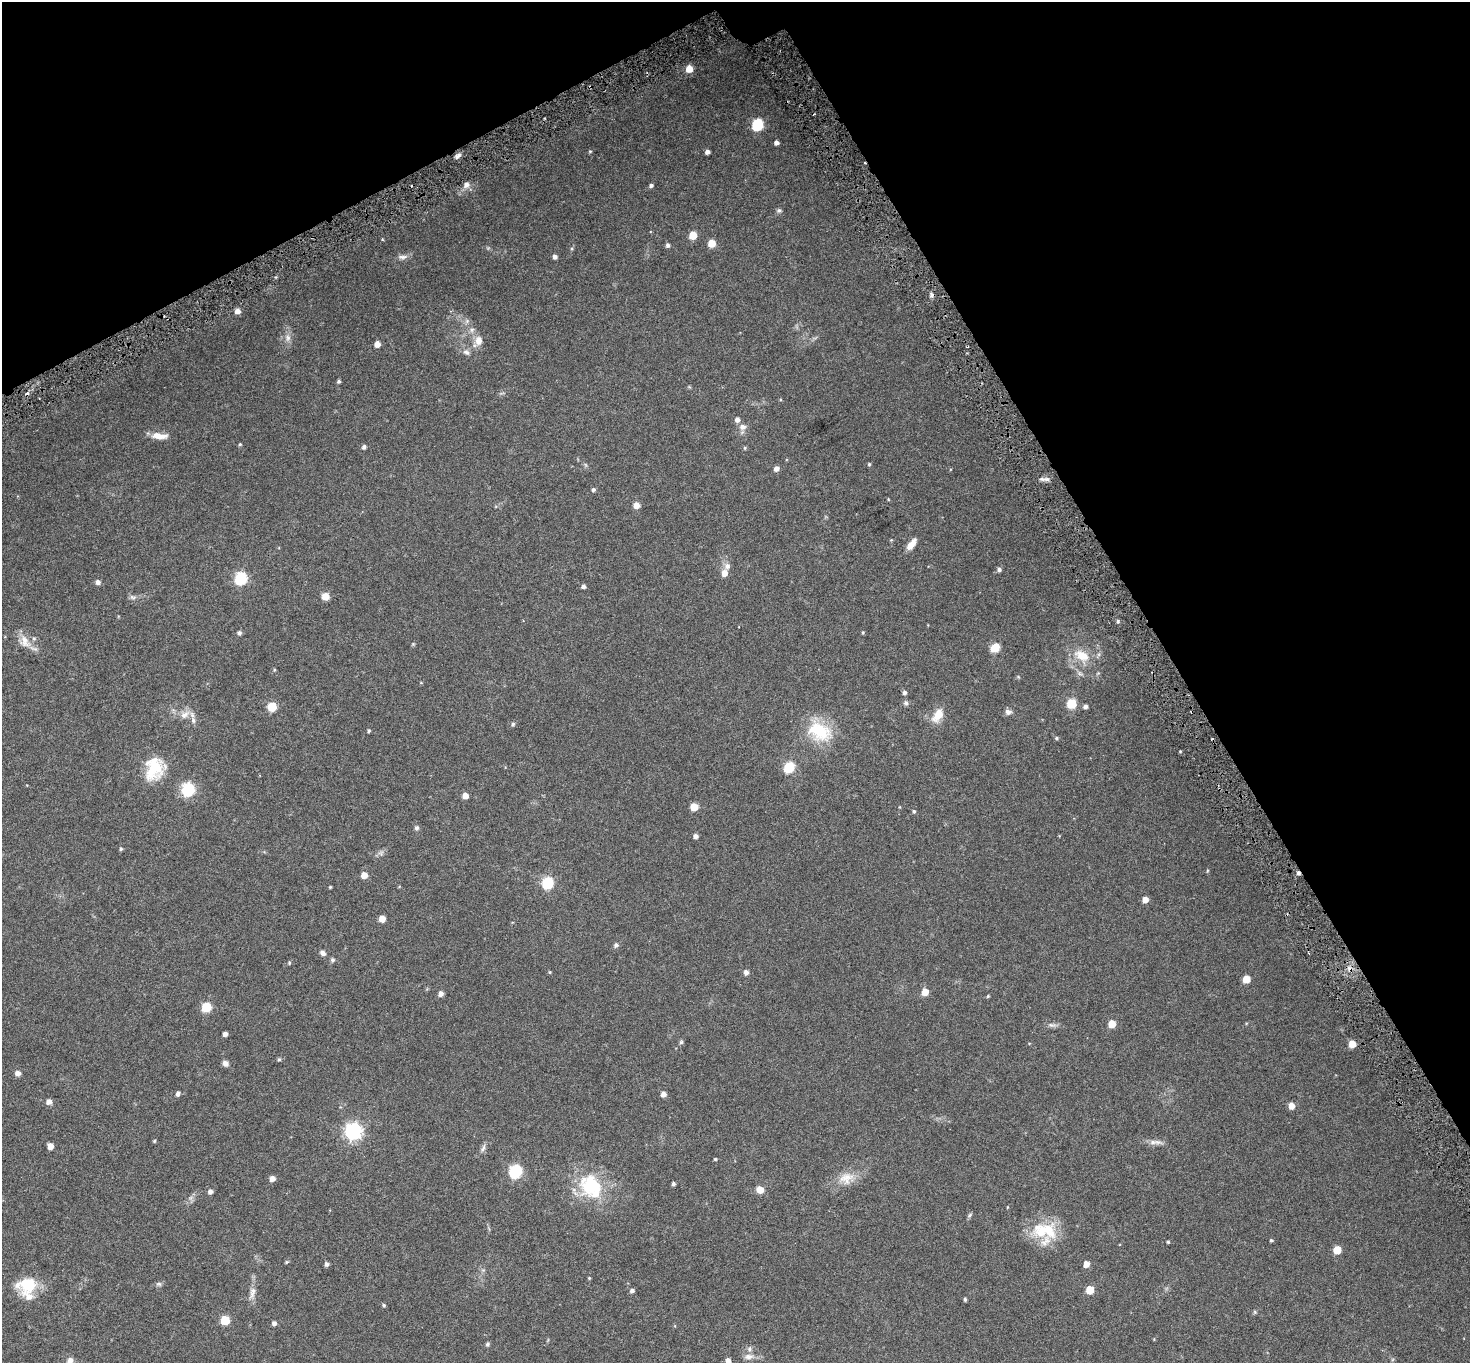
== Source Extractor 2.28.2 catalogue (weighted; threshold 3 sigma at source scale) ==
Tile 3 of 4 x 4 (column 3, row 1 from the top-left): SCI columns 2950-4417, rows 4290-5650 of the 5898 x 5792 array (HDU 1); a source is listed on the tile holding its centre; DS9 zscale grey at full resolution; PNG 1472 x 1365 px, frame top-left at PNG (2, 2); no overlay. Shown black and unused: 27% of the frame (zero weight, under 3 of 6 exposures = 1% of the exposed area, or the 3 px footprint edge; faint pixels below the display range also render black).
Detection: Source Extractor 2.28.2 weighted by HDU 2 'WHT'; one run over the whole footprint, this tile lists its part. Background 0.024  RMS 0.003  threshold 0.0121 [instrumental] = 3 sigma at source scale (4.09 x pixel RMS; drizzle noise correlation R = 1.36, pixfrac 0.8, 0.0396/0.0396 arcsec/px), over >= 5 px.
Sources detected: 154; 1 too faint to see at this stretch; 1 inside a brighter object's white glare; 6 cosmic-ray / hot-pixel residue — not listed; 3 inside a brighter listed object's ellipse — not listed separately; the other 143 listed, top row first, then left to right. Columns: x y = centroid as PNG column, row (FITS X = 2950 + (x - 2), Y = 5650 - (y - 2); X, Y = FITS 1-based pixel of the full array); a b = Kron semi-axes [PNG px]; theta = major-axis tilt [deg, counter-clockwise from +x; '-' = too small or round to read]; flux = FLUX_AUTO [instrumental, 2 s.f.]
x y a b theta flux
689 69 6 6 - 3.6
757 124 6 6 - 22
776 142 4 4 - 0.96
590 151 5 4 - 0.29
707 152 4 4 - 0.98
457 156 10 5 36 0.78
466 185 9 7 69 1.3
651 185 5 4 - 0.58
779 211 8 6 -21 0.51
693 235 5 5 - 6
711 243 5 5 - 4.9
668 245 5 4 - 0.65
402 257 15 6 2 1.1
555 257 5 4 - 0.88
237 311 5 5 - 1.7
467 321 6 6 - 0.64
472 330 9 7 73 0.99
287 338 11 8 -76 1.4
478 340 12 10 76 2.3
377 344 5 4 - 2.2
466 352 10 7 -33 0.98
339 381 4 4 - 0.45
737 420 5 5 - 1.1
742 427 10 8 6 1.3
159 436 20 7 -3 2.6
240 444 4 4 - 0.28
364 447 5 4 - 0.62
745 448 5 4 - 0.29
869 464 4 4 - 0.3
586 465 7 4 -70 0.34
776 469 5 5 - 1.1
1047 479 8 6 0 0.92
593 489 5 4 - 0.54
888 499 5 3 - 0.19
636 505 5 5 - 2.5
891 540 4 4 - 0.21
911 544 13 6 53 2.6
727 566 9 9 - 1.2
999 569 5 4 - 0.66
724 573 6 5 - 2.1
241 578 6 6 - 30
98 582 5 5 - 1
583 586 4 4 - 0.73
325 596 5 5 - 4.1
133 597 10 6 -8 0.69
1118 621 5 4 - 0.43
239 633 5 5 - 0.62
863 633 4 3 - 0.26
25 641 21 14 -56 3.2
995 648 10 8 37 3.2
1082 656 23 14 -33 5.5
274 670 5 3 - 0.23
421 683 5 3 - 0.18
905 692 5 5 - 0.66
906 703 7 6 - 0.55
1071 704 6 5 - 13
1085 706 5 5 - 0.78
272 707 6 5 - 8.9
1008 712 9 7 -9 0.88
185 714 15 10 32 2.1
938 715 19 10 60 3.6
193 720 12 6 -69 1.1
513 724 6 5 - 0.49
369 731 4 4 - 0.37
820 731 33 26 -54 11
1056 738 5 4 - 0.39
1180 751 4 3 - 0.22
789 767 6 5 - 18
154 769 28 23 71 9.2
188 790 6 6 - 37
465 796 5 5 - 2.2
694 807 5 5 - 5.4
914 811 5 4 - 0.38
417 828 6 5 - 0.56
695 836 4 4 - 0.9
121 849 4 4 - 0.38
381 853 9 7 89 0.75
1207 871 6 3 89 0.26
364 875 5 5 - 2.4
548 883 6 6 - 24
330 887 3 3 - 0.23
1145 900 5 5 - 2.3
382 919 5 5 - 2.4
616 945 6 5 - 0.67
323 953 8 5 -37 0.8
332 960 5 5 - 0.54
289 963 5 4 - 0.28
550 972 4 4 - 0.22
746 972 5 5 - 1
1246 979 5 5 - 4.8
925 992 5 5 - 3.7
441 994 5 5 - 1.2
988 996 4 4 - 0.26
206 1007 6 5 - 13
1112 1024 5 5 - 5
1052 1025 13 6 -4 0.89
225 1034 4 4 - 0.87
681 1042 6 5 - 0.37
1352 1044 5 5 - 4.6
279 1059 5 4 - 0.36
225 1063 7 6 - 1.1
18 1073 6 5 - 1.2
178 1093 5 5 - 0.72
663 1094 5 5 - 1.3
49 1102 6 5 - 1.3
1292 1106 5 5 - 2.8
353 1131 7 7 - 78
154 1141 4 4 - 0.31
1157 1142 17 6 -9 1.3
50 1146 5 5 - 2.4
483 1148 13 5 64 0.84
715 1159 4 4 - 0.26
515 1172 6 6 - 37
846 1178 23 17 15 4.3
272 1179 5 5 - 1.5
673 1184 4 3 - 0.54
591 1186 37 29 -56 15
760 1190 7 6 - 2.6
210 1192 5 5 - 0.93
1007 1207 4 3 - 0.17
970 1215 7 5 48 0.42
1044 1230 38 21 -1 10
1271 1240 4 4 - 0.38
1168 1242 3 3 - 0.29
1337 1250 5 5 - 5.9
286 1262 5 4 - 0.27
326 1264 5 4 - 0.73
1086 1264 5 4 - 2.3
589 1278 3 3 - 0.24
27 1284 26 21 23 8
159 1284 8 6 -14 0.53
1090 1290 5 5 - 6.3
632 1291 5 5 - 0.76
252 1293 19 8 77 1.8
965 1299 4 3 - 0.4
384 1305 4 4 - 0.37
1255 1312 5 5 - 0.31
225 1320 5 5 - 10
274 1323 5 4 - 0.8
487 1344 5 4 - 0.51
749 1357 14 8 8 1.5
728 1361 5 5 - 1.5
70 1362 11 8 80 1.5
Isophote crosses this tile's border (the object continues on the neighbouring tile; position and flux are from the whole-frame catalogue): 2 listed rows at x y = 728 1361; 70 1362